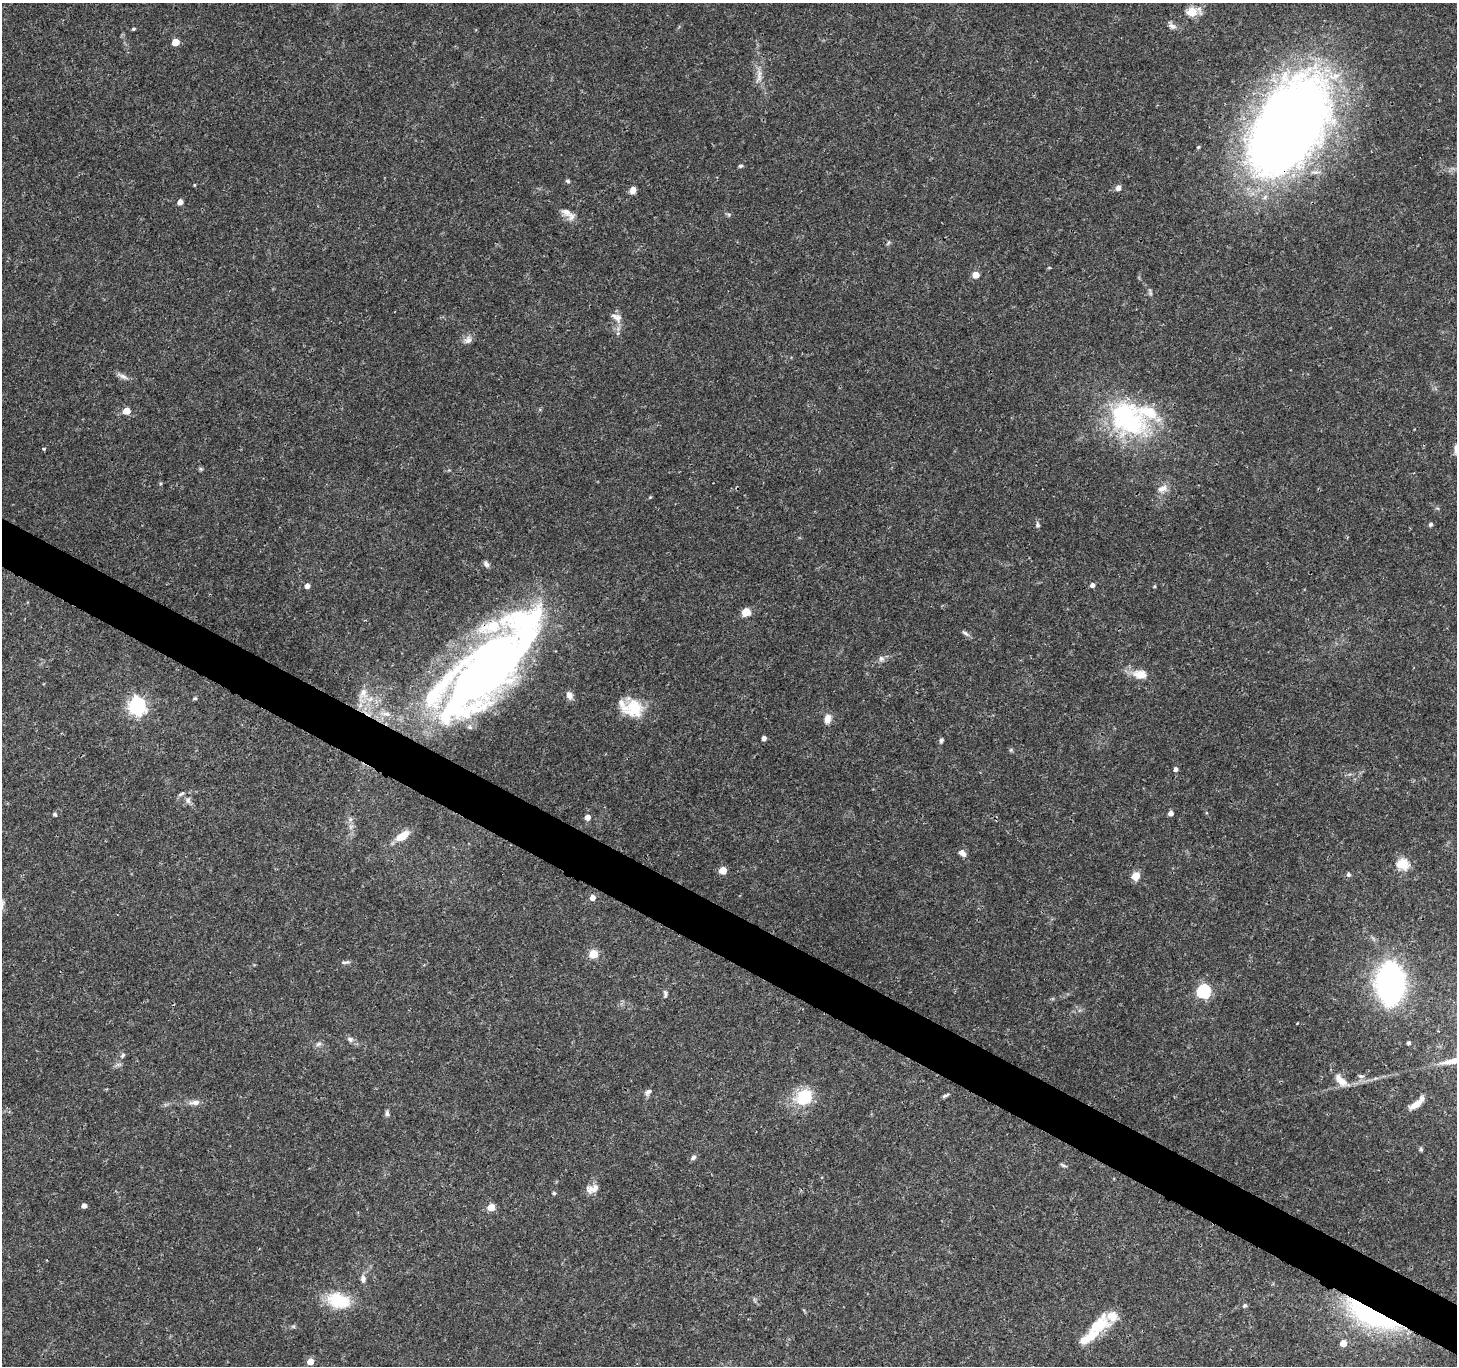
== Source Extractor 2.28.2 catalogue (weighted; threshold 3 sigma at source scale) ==
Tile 6 of 4 x 4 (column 2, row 2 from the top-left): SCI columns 1461-2915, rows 2925-4288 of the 5834 x 5916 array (HDU 1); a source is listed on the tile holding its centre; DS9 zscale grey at full resolution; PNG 1459 x 1368 px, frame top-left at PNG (2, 3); no overlay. Shown black and unused: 4% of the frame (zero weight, under 3 of 4 exposures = <1% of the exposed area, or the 3 px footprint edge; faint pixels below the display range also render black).
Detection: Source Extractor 2.28.2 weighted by HDU 2 'WHT'; one run over the whole footprint, this tile lists its part. Background 0.0345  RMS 0.0022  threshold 0.00979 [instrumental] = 3 sigma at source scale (4.5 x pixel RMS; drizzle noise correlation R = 1.50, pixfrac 1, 0.0396/0.0396 arcsec/px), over >= 5 px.
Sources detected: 104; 3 inside a brighter object's white glare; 1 cosmic-ray / hot-pixel residue — not listed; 7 inside a brighter listed object's ellipse — not listed separately; the other 93 listed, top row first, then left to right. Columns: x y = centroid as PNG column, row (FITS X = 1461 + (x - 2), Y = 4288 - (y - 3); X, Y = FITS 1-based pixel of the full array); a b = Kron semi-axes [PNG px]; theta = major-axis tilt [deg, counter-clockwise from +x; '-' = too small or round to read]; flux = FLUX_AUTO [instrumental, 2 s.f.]
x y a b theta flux
1192 12 7 5 10 10
1172 26 12 7 -30 0.96
133 29 4 3 - 0.33
175 42 5 5 - 3.5
759 78 15 7 66 1.4
1289 125 77 44 58 370
1198 147 5 4 - 0.25
740 166 6 4 15 0.38
568 181 6 4 -17 0.37
194 185 4 3 - 0.21
1118 188 6 5 - 1.1
633 190 8 6 76 1.4
180 202 5 4 - 1.6
566 212 17 9 -33 1.8
729 215 6 5 - 0.37
888 243 6 4 71 0.34
1049 268 6 3 18 0.21
976 275 5 5 - 3.4
1150 292 12 4 -74 0.47
617 317 17 10 -34 1.7
468 340 11 9 54 1.2
123 376 17 6 -25 1.1
126 411 5 5 - 3.5
1127 418 57 42 -38 31
44 449 4 3 - 0.29
1456 449 12 7 81 1.1
201 469 6 5 - 0.32
1162 489 15 9 28 1.6
650 497 4 4 - 0.2
1431 524 5 4 - 0.4
1037 525 8 6 -87 0.53
486 564 9 6 -61 0.73
1092 585 4 4 - 0.99
307 586 5 4 - 1.2
1154 586 5 4 - 0.25
746 612 6 6 - 4
965 633 11 5 -38 0.64
881 658 8 7 - 0.78
489 668 101 51 56 140
1140 674 20 12 -6 3.1
363 693 18 12 68 3
569 695 9 7 -69 1.5
195 698 5 4 - 0.3
137 706 7 7 - 78
633 708 27 22 -22 7.1
386 714 14 6 -4 1.4
827 719 11 7 81 1.7
764 738 4 4 - 0.86
941 740 7 5 74 0.46
1011 750 6 4 89 0.3
1175 769 5 5 - 0.76
181 794 11 5 28 0.58
188 800 10 8 -87 0.97
1170 813 4 4 - 1.4
55 814 5 4 - 0.39
587 817 5 4 - 1.7
402 836 17 8 33 3.5
962 853 9 6 -48 1.2
1402 864 6 5 - 17
723 870 5 5 - 4.4
1136 876 10 8 68 2.1
592 898 5 5 - 1.6
593 954 5 5 - 8.6
345 962 13 4 4 0.58
1390 983 33 20 89 70
1204 991 6 6 - 33
665 994 11 5 -83 0.52
350 1039 10 7 -29 0.78
1409 1043 4 3 - 0.46
319 1044 9 6 26 0.63
122 1055 8 5 43 0.5
1361 1076 9 5 -15 0.61
1340 1080 18 8 -47 2.6
648 1092 10 7 47 0.84
945 1096 12 4 28 0.51
804 1097 25 20 35 7.7
195 1102 16 7 2 1.3
1417 1104 18 6 40 2.9
387 1113 7 5 -80 0.66
1421 1149 6 5 - 0.37
693 1157 8 6 47 0.71
1063 1165 10 3 -25 0.38
592 1189 17 9 19 1.7
554 1193 5 4 - 0.3
84 1206 4 4 - 1.1
491 1207 5 5 - 4
363 1279 10 7 -89 0.96
339 1300 29 18 -17 8.6
1245 1305 6 5 - 0.5
1371 1315 65 21 -26 37
1099 1325 32 19 29 7
1343 1343 5 5 - 2.8
310 1361 5 5 - 3
Overlapping masked pixels (flux is a lower limit): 4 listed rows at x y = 1289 125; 489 668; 386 714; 1371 1315
Isophote crosses this tile's border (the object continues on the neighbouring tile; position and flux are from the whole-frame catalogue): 1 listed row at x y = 1456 449